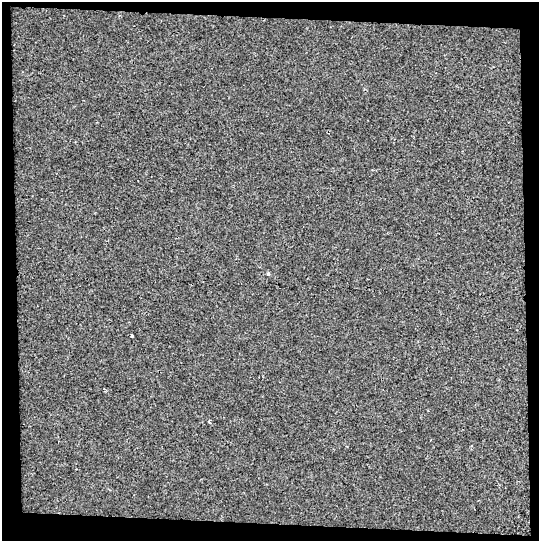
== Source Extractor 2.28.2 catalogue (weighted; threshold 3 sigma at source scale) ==
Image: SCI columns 15-551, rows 1-539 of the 566 x 539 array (HDU 1 of 3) = the unmasked area's bounding box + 8 px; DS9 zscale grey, full resolution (1 PNG px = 1 image px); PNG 541 x 543 px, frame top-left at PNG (2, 2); no overlay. Shown black and unused: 11% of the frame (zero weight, under 2 of 3 exposures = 2% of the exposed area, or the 3 px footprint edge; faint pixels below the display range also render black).
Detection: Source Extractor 2.28.2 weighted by HDU 2 'WHT'. Background 6.34e-04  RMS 0.003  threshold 0.0133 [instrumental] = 3 sigma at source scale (4.5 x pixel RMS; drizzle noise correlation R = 1.50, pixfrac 1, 0.0396/0.0396 arcsec/px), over >= 5 px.
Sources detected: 3; all 3 listed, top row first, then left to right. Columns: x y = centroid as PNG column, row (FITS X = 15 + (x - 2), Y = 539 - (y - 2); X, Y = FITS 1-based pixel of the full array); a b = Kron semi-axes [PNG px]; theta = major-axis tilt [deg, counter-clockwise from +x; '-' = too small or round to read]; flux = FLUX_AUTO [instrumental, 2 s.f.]
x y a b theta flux
268 274 5 4 - 0.39
132 336 3 3 - 0.98
209 421 5 3 - 0.54